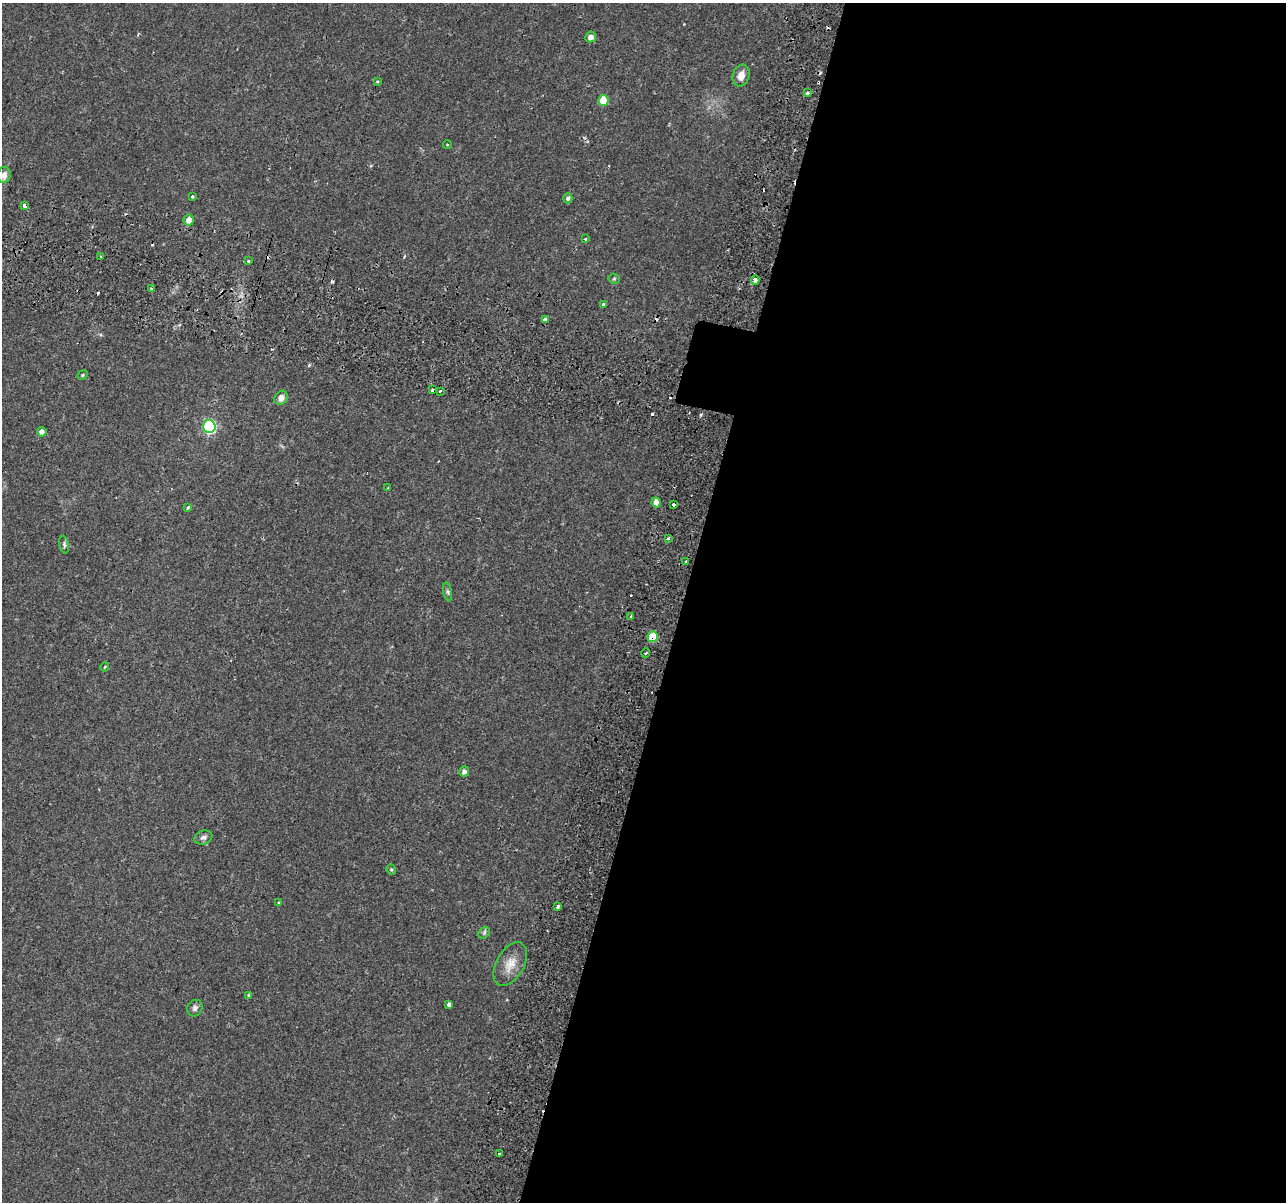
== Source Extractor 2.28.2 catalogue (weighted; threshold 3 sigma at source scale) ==
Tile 12 of 4 x 4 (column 4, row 3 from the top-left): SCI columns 3919-5202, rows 1494-2693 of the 5279 x 5444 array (HDU 1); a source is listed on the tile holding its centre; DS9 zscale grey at full resolution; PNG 1288 x 1204 px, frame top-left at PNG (2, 3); each listed source drawn as its Kron ellipse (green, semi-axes under 4 px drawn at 4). Shown black and unused: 47% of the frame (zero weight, under 2 of 3 exposures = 5% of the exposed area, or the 3 px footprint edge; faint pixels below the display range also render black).
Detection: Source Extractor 2.28.2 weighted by HDU 2 'WHT'; one run over the whole footprint, this tile lists its part. Background 0.0342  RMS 0.0034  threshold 0.0154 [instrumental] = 3 sigma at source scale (4.5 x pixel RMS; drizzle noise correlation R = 1.50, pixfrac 1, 0.0396/0.0396 arcsec/px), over >= 5 px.
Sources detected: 61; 13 cosmic-ray / hot-pixel residue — neither listed nor drawn; the other 48 listed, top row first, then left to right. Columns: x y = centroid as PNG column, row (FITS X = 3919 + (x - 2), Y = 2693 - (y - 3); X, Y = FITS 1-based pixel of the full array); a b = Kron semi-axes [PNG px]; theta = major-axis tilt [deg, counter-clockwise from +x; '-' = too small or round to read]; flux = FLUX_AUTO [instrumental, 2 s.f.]
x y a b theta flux
591 37 5 5 - 2.2
741 75 11 8 72 2.8
377 82 3 3 - 0.86
807 93 3 3 - 1.2
603 100 5 5 - 9.9
447 145 4 3 - 0.24
4 175 8 6 80 2.2
192 196 3 3 - 0.6
568 198 5 4 - 1.4
25 206 4 4 - 2.1
189 220 5 5 - 2.3
585 239 3 3 - 0.51
101 257 3 3 - 0.54
248 260 3 3 - 0.95
614 279 5 5 - 0.45
755 280 5 3 - 4.4
151 289 3 2 - 0.49
604 305 3 3 - 1.4
546 319 4 3 - 2.5
83 375 5 4 - 0.49
432 390 3 2 - 1.2
440 391 3 2 - 0.69
281 398 7 6 - 2
209 427 6 6 - 52
42 432 5 4 - 1.7
388 488 2 2 - 0.33
656 502 5 4 - 2.8
673 505 3 3 - 2.6
188 507 3 3 - 0.92
668 538 3 3 - 0.58
64 545 9 4 -80 0.68
686 562 3 3 - 1.1
448 592 9 4 -79 0.64
631 617 3 3 - 1.1
653 637 5 5 - 11
646 653 5 3 - 0.4
105 667 4 3 - 0.54
464 772 5 5 - 1.2
203 837 9 6 18 1.2
391 870 5 4 - 0.5
279 903 4 3 - 0.31
558 906 4 3 - 4.2
484 933 6 5 - 0.68
510 964 24 14 61 5.1
249 995 4 3 - 0.5
449 1005 4 4 - 1
195 1008 8 7 - 1.1
499 1154 3 2 - 0.62
Overlapping masked pixels (flux is a lower limit): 3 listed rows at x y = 25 206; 653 637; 558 906
Isophote crosses this tile's border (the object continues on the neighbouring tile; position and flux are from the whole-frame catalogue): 1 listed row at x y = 4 175